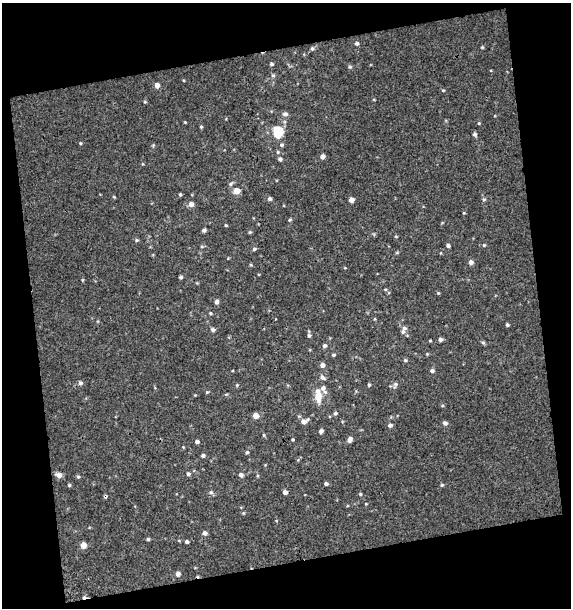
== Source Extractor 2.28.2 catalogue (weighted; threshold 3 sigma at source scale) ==
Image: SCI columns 9-577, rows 1-606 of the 583 x 606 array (HDU 1 of 3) = the unmasked area's bounding box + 8 px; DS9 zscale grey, full resolution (1 PNG px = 1 image px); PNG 573 x 610 px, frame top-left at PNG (2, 3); no overlay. Shown black and unused: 26% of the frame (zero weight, under 3 of 4 exposures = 3% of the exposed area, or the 3 px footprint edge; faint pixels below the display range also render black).
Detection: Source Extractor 2.28.2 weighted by HDU 2 'WHT'. Background 5.41e-04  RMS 0.0028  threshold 0.0127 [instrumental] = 3 sigma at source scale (4.5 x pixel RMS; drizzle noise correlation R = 1.50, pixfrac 1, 0.0396/0.0396 arcsec/px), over >= 5 px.
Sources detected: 101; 2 cosmic-ray / hot-pixel residue — not listed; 2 inside a brighter listed object's ellipse — not listed separately; the other 97 listed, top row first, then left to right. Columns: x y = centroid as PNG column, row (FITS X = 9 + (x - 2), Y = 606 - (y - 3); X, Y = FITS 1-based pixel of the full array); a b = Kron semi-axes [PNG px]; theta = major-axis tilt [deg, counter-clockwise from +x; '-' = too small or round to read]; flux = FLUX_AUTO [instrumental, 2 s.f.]
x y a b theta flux
357 43 5 4 - 0.69
482 47 5 4 - 0.31
312 48 5 4 - 0.46
271 64 5 4 - 0.49
350 67 5 5 - 0.44
273 75 5 5 - 0.43
157 85 5 4 - 1.7
443 90 5 3 - 0.26
145 102 5 3 - 0.28
285 114 6 5 - 0.89
185 122 3 3 - 0.21
479 123 4 3 - 0.24
201 127 4 4 - 0.33
278 132 8 8 - 9.3
475 134 5 4 - 0.62
80 143 4 4 - 0.25
282 145 5 5 - 0.45
323 157 5 5 - 1
280 159 5 5 - 0.54
231 184 6 5 - 0.49
237 191 5 5 - 3.2
180 194 4 3 - 0.33
114 197 4 3 - 0.24
270 199 4 4 - 0.67
484 199 5 4 - 0.39
351 200 4 4 - 1.7
191 204 6 5 - 1.4
464 213 4 3 - 0.24
290 220 5 4 - 0.32
226 225 4 3 - 0.27
204 230 4 4 - 0.64
250 232 4 4 - 0.34
396 236 4 3 - 0.22
137 240 5 4 - 0.36
484 245 4 4 - 0.32
448 246 4 4 - 0.62
254 249 5 4 - 0.46
471 262 5 5 - 1.1
251 265 5 3 - 0.27
345 268 4 3 - 0.21
181 277 4 3 - 0.45
82 280 5 3 - 0.26
197 283 4 4 - 0.23
385 289 5 3 - 0.28
438 293 4 4 - 0.27
217 302 5 4 - 0.9
210 313 4 4 - 0.32
507 325 4 4 - 0.4
213 329 5 4 - 0.68
403 332 7 6 - 0.65
309 335 5 4 - 0.51
440 339 4 4 - 0.78
430 341 3 3 - 0.26
483 343 5 5 - 0.39
325 346 5 5 - 0.65
427 354 4 3 - 0.24
333 355 5 4 - 0.38
405 360 5 4 - 0.4
322 365 5 5 - 1.1
432 371 5 4 - 0.64
80 383 5 5 - 0.7
237 385 4 3 - 0.27
369 385 4 3 - 0.36
395 385 8 5 67 0.64
324 389 14 7 -66 1.5
207 392 4 3 - 0.27
318 396 14 6 -87 4.2
335 413 5 4 - 0.51
256 415 5 4 - 2.5
304 421 8 5 25 1.6
445 423 5 5 - 0.8
390 425 5 4 - 0.73
321 431 4 4 - 0.78
264 435 5 4 - 0.3
350 439 6 5 - 1.1
293 440 4 3 - 0.26
197 441 4 4 - 0.74
247 452 4 4 - 0.44
203 456 4 4 - 0.64
188 474 5 5 - 0.57
59 475 6 5 - 1.8
241 475 6 5 - 0.82
78 477 5 4 - 0.39
326 483 4 4 - 0.57
69 485 4 4 - 0.34
442 485 5 4 - 0.34
211 492 5 5 - 0.53
285 492 4 4 - 1.1
360 494 4 4 - 0.3
105 496 4 4 - 0.45
366 504 3 3 - 0.22
243 513 5 3 - 0.26
205 533 5 4 - 0.98
148 539 4 4 - 0.41
187 542 4 3 - 0.58
83 545 5 5 - 2.8
178 574 4 4 - 1
Overlapping masked pixels (flux is a lower limit): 1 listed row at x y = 105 496